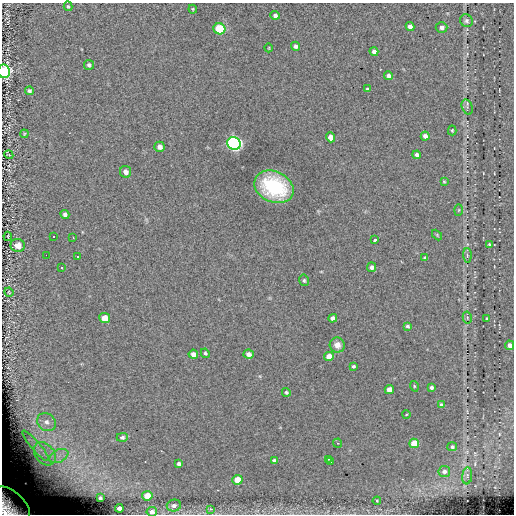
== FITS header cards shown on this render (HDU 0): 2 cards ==
NAXIS1  =                  512
NAXIS2  =                  512

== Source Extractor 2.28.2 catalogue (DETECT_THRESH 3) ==
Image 512 x 512 px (HDU 0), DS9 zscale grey, 1 PNG px = 1 image px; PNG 516 x 516 px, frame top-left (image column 1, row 512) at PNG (2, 3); each listed source drawn as its Kron ellipse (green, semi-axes under 4 px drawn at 4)
Background 0.0207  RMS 4.7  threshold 14.1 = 3 sigma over >= 5 px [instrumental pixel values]
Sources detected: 85; all 85 listed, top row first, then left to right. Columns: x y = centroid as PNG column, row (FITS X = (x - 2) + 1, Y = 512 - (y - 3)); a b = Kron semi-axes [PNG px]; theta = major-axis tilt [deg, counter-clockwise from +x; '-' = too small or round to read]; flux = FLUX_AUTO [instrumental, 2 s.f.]
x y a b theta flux
68 6 5 4 - 410
193 9 4 3 - 340
275 15 4 4 - 930
466 21 6 6 - 790
410 26 4 4 - 1200
442 27 6 5 - 1100
219 29 6 5 - 16000
295 46 5 4 - 720
269 48 4 3 - 230
374 52 4 4 - 1100
89 65 5 5 - 730
4 71 7 6 - 44000
389 76 4 4 - 1000
367 89 4 3 - 390
29 91 4 4 - 720
467 107 8 5 -69 820
452 130 5 4 - 350
24 134 4 3 - 270
425 136 4 4 - 1400
330 137 5 4 - 2200
234 144 7 6 - 98000
160 147 5 5 - 1400
9 155 4 3 - 270
417 155 4 4 - 980
126 172 6 5 - 1400
444 182 3 3 - 310
274 187 20 15 -25 29000
459 210 6 4 88 290
65 215 4 4 - 820
437 235 6 3 -46 340
8 236 4 2 - 230
54 236 3 2 - 13000
73 238 3 2 - 13000
375 240 4 3 - 1000
489 244 4 3 - 330
18 245 7 6 - 3300
46 255 2 2 - 13000
467 255 7 4 -89 530
78 257 3 3 - 13000
425 258 4 4 - 720
62 267 3 3 - 13000
371 267 5 4 - 920
304 280 6 4 -75 460
9 292 4 3 - 300
467 317 6 4 -79 460
105 318 5 5 - 4600
333 318 4 4 - 1200
487 319 4 3 - 540
407 326 4 3 - 530
337 345 7 7 - 2000
509 345 5 4 - 1900
205 353 5 4 - 560
193 354 4 4 - 1400
248 354 5 4 - 1300
329 356 5 4 - 3400
353 366 4 3 - 470
414 386 5 3 - 290
431 387 3 3 - 680
389 390 4 4 - 3400
286 392 4 4 - 540
441 405 4 3 - 670
406 415 4 3 - 230
47 422 10 8 -39 1700
122 437 5 4 - 710
338 443 4 4 - 330
414 443 5 4 - 9600
35 446 19 4 -49 2400
452 447 5 4 - 710
45 454 13 9 -51 4100
59 456 10 6 25 2100
328 459 3 3 - 470
274 461 4 4 - 830
330 462 3 2 - 550
179 464 4 4 - 810
444 472 6 5 - 1200
467 476 8 5 85 680
237 480 5 5 - 4700
147 496 5 4 - 4400
100 498 3 3 - 540
377 501 4 4 - 330
174 506 7 6 - 920
9 507 24 16 -43 16000
119 508 4 4 - 1000
210 509 4 3 - 1100
152 512 5 4 - 1000
At the frame edge (FLAGS 8, measured only in part): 3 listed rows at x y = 4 71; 9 507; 152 512